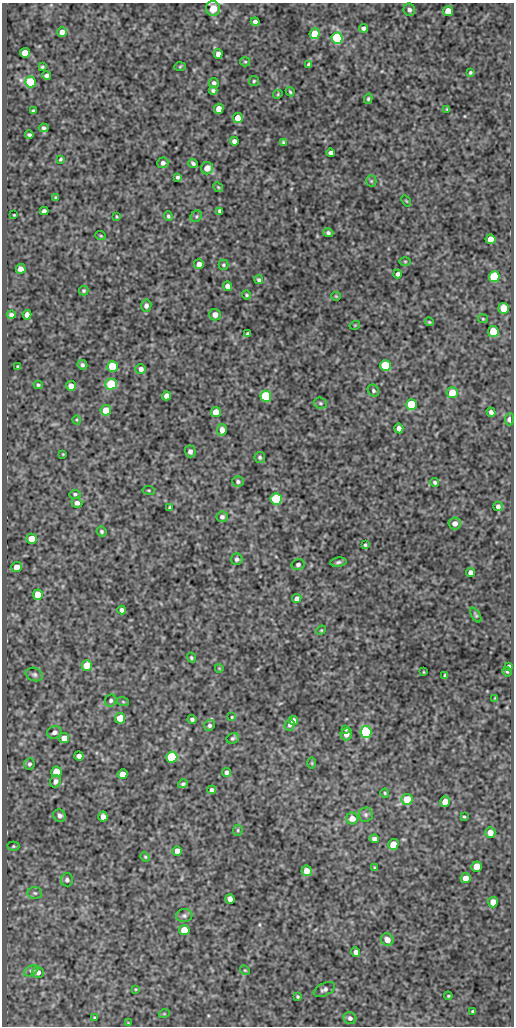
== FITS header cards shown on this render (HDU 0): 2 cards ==
NAXIS1  =                  512
NAXIS2  =                 1024

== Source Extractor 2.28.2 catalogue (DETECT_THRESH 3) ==
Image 512 x 1024 px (HDU 0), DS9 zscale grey, 1 PNG px = 1 image px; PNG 516 x 1028 px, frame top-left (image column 1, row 1024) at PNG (2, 3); each listed source drawn as its Kron ellipse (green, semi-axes under 4 px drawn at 4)
Background 147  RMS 0.62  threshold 1.87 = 3 sigma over >= 5 px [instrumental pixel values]
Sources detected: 190; all 190 listed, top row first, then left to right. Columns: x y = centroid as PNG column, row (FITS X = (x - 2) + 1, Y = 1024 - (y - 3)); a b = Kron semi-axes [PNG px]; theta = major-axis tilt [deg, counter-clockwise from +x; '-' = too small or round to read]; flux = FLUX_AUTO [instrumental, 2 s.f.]
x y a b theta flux
213 9 7 7 - 590
409 10 6 5 - 130
448 11 5 5 - 590
255 22 4 4 - 160
363 28 4 4 - 120
62 32 5 4 - 250
315 34 5 5 - 960
337 38 5 5 - 6000
25 53 5 5 - 570
218 54 5 4 - 200
245 62 5 4 - 54
309 64 4 4 - 85
42 67 3 3 - 49
180 67 6 4 3 49
470 73 4 3 - 60
47 75 4 3 - 100
254 81 5 5 - 60
31 82 5 5 - 3100
214 83 5 5 - 110
213 90 4 4 - 94
290 92 5 3 - 53
278 94 5 3 - 42
368 99 5 4 - 66
219 109 5 5 - 350
447 109 4 3 - 41
33 110 3 3 - 51
238 118 5 5 - 520
44 128 5 4 - 84
29 135 4 3 - 75
234 141 4 4 - 150
283 143 4 3 - 72
331 153 4 4 - 140
60 159 4 3 - 52
163 163 5 5 - 130
193 163 5 3 - 87
207 168 6 6 - 380
177 177 3 3 - 74
371 181 5 5 - 56
218 187 5 4 - 46
56 198 4 4 - 57
406 201 6 3 -53 38
44 211 4 4 - 110
220 211 4 4 - 140
14 215 3 2 - 32
117 216 3 2 - 37
168 216 5 3 - 69
196 216 6 5 - 65
328 233 5 4 - 91
101 236 5 3 - 42
490 239 5 5 - 430
405 261 6 4 -1 44
199 264 5 5 - 220
223 265 5 5 - 63
21 269 5 5 - 260
398 274 4 4 - 120
494 277 5 5 - 4100
259 280 4 4 - 73
228 286 5 4 - 210
84 291 5 4 - 63
247 295 5 3 - 54
336 296 5 4 - 42
146 306 6 5 - 160
504 308 5 5 - 1000
11 315 4 4 - 100
27 315 5 4 - 280
215 315 6 6 - 260
483 319 5 4 - 47
429 322 5 3 - 44
355 325 5 3 - 31
493 332 5 5 - 1200
248 334 4 3 - 93
82 365 5 4 - 96
385 365 5 5 - 2000
18 366 3 3 - 47
113 366 5 5 - 1900
141 369 5 5 - 160
111 384 5 5 - 2200
38 385 4 3 - 58
71 386 5 4 - 250
373 390 6 5 - 85
452 393 5 5 - 850
166 396 5 4 - 200
266 396 5 5 - 3100
320 403 6 5 - 78
411 405 5 5 - 2000
106 410 5 5 - 690
216 412 5 5 - 530
491 412 4 4 - 140
509 419 6 4 87 210
77 420 5 3 - 43
399 428 5 4 - 190
222 430 6 4 83 290
190 451 6 5 - 170
63 454 3 2 - 31
260 457 5 5 - 82
238 482 6 5 - 87
435 482 4 4 - 72
149 490 6 3 -8 44
75 494 5 4 - 72
276 499 5 5 - 4000
77 503 5 5 - 160
498 506 5 4 - 120
170 507 4 4 - 62
222 517 5 5 - 120
455 523 6 6 - 250
102 531 5 4 - 84
31 539 5 5 - 560
365 545 3 3 - 55
237 559 5 5 - 100
338 562 8 4 7 90
298 564 6 5 - 100
16 567 5 5 - 350
471 572 4 4 - 220
38 595 5 5 - 750
297 598 5 4 - 170
122 610 4 4 - 140
476 615 8 4 -58 63
321 630 5 4 - 47
191 658 5 4 - 58
87 666 5 5 - 1100
509 666 4 3 - 72
219 668 4 2 - 30
423 672 3 2 - 30
507 672 5 4 - 51
34 674 9 6 -20 120
445 676 4 3 - 64
495 698 4 3 - 35
111 700 6 5 - 94
123 702 6 3 -19 49
232 717 4 3 - 39
120 718 5 5 - 1000
192 719 4 3 - 95
293 721 5 4 - 220
209 725 6 5 - 94
290 725 6 5 - 94
346 729 3 3 - 47
54 732 7 6 - 150
366 732 6 5 - 4700
346 734 6 5 - 220
64 738 5 5 - 390
233 738 6 5 - 76
79 756 5 4 - 200
172 757 5 5 - 3500
312 763 6 4 -89 40
29 764 6 5 - 95
56 772 5 5 - 820
226 772 4 4 - 130
123 774 5 4 - 370
55 781 6 5 - 170
183 784 5 4 - 81
212 790 4 4 - 100
385 793 4 4 - 48
407 799 5 5 - 950
445 802 5 5 - 490
366 815 7 7 - 110
59 816 6 6 - 150
103 817 5 4 - 250
464 817 3 2 - 43
352 818 6 6 - 310
238 830 5 5 - 61
490 833 5 5 - 400
374 839 5 4 - 150
393 844 6 5 - 590
13 846 6 4 1 58
177 851 5 5 - 390
145 857 5 4 - 49
477 867 5 5 - 720
375 868 4 3 - 52
307 871 5 5 - 350
466 878 5 5 - 360
67 880 6 6 - 110
35 893 7 6 - 110
230 899 5 4 - 220
493 902 5 5 - 390
184 916 8 6 9 120
184 930 5 5 - 900
387 940 6 6 - 310
356 952 5 4 - 200
245 970 5 4 - 50
31 971 8 5 29 87
38 972 6 5 - 180
136 989 3 3 - 36
324 989 11 6 25 140
448 996 4 3 - 44
298 997 4 4 - 52
473 1011 3 3 - 67
164 1014 5 3 - 35
95 1018 3 3 - 48
350 1018 6 6 - 140
128 1023 4 4 - 33
At the frame edge (FLAGS 8, measured only in part): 1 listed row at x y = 213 9